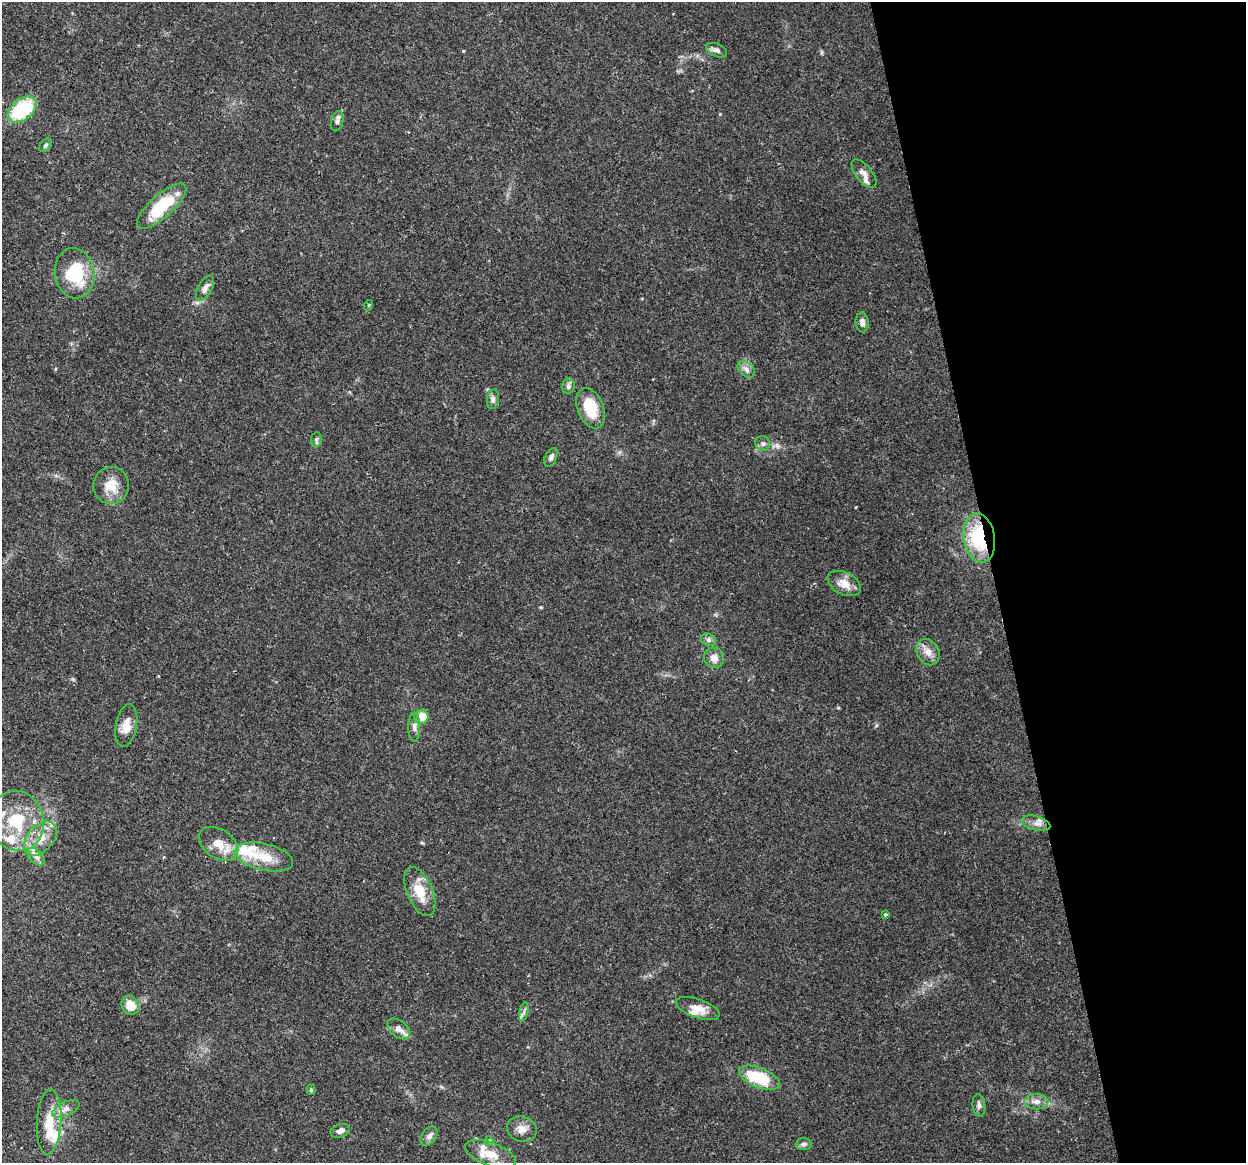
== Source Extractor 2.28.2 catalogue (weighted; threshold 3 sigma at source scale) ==
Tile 12 of 4 x 4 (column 4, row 3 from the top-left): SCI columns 3734-4977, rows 1246-2406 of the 4977 x 4761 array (HDU 1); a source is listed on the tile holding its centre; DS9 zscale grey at full resolution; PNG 1248 x 1165 px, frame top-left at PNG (2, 2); each listed source drawn as its Kron ellipse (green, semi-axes under 4 px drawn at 4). Shown black and unused: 20% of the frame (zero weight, under 2 of 3 exposures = <1% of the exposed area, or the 3 px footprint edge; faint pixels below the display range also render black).
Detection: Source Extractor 2.28.2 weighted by HDU 2 'WHT'; one run over the whole footprint, this tile lists its part. Background 0.148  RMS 0.0061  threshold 0.0276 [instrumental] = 3 sigma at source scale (4.5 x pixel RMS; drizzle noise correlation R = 1.50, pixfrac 1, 0.0396/0.0396 arcsec/px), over >= 5 px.
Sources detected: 60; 10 inside a brighter listed object's ellipse — not listed separately; the other 50 listed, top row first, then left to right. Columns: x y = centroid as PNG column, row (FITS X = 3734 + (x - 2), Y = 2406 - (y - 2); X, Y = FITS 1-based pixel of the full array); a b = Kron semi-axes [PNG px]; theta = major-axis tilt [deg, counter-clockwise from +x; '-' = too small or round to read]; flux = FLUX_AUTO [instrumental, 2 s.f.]
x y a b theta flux
717 50 11 6 -24 2.3
22 109 16 10 38 41
337 121 10 6 78 1.8
45 145 7 5 42 1.2
864 174 17 8 -51 3.6
162 206 31 11 42 26
75 273 25 20 -81 31
205 288 14 6 59 3.3
369 305 5 3 - 0.53
862 322 10 6 -84 2.8
746 369 10 6 -41 2.7
568 386 7 6 - 2
493 399 10 6 81 1.8
591 408 21 13 -68 19
316 439 7 5 83 1.4
763 444 8 7 - 2
551 457 10 5 63 2
111 486 18 17 - 11
979 538 25 15 -81 40
844 584 18 11 -27 7.2
708 640 8 6 -22 1.7
928 652 14 10 -59 5.2
714 658 10 10 - 4.5
421 717 7 7 - 9.4
126 726 22 10 79 8
414 727 15 6 -90 2.7
17 821 30 27 -72 32
1036 823 14 7 -16 4
40 839 20 12 48 11
218 844 22 14 -33 9.6
36 857 10 6 -44 2.7
264 857 30 13 -13 15
420 892 26 13 -67 14
885 914 3 3 - 1.3
130 1005 10 8 -56 9.6
698 1008 23 9 -20 7.3
524 1012 10 4 77 1.6
399 1029 13 8 -39 4.3
759 1078 21 10 -22 26
311 1090 5 4 - 0.86
1036 1102 12 7 0 3.7
979 1105 11 6 -84 2.2
66 1109 15 7 26 3.9
49 1122 32 12 87 16
522 1129 15 12 -18 5.5
340 1131 10 6 18 2.5
429 1136 11 7 53 2.6
489 1141 5 5 - 0.85
804 1144 8 6 2 1.7
490 1154 27 11 -19 11
Overlapping masked pixels (flux is a lower limit): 1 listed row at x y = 979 538